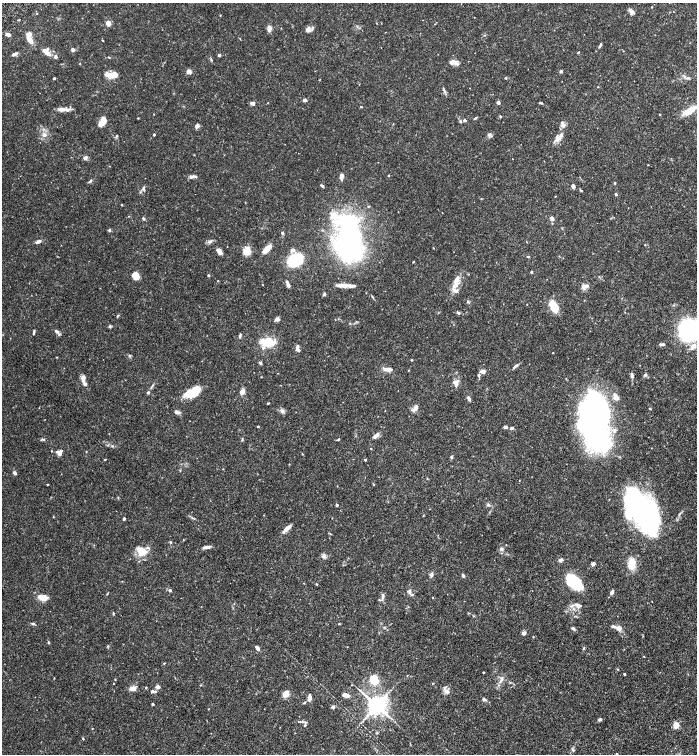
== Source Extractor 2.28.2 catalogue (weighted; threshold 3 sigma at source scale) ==
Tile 6 of 4 x 4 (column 2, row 2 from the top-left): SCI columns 1556-2944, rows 3013-4515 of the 6030 x 6025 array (HDU 1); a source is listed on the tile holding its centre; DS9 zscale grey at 2 x 2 block average (1 PNG px = mean of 2 x 2 image px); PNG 699 x 756 px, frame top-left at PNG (2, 3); no overlay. Shown black and unused: <1% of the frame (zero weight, under 6 of 12 exposures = <1% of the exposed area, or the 3 px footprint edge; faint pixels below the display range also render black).
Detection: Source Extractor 2.28.2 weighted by HDU 2 'WHT'; one run over the whole footprint, this tile lists its part. Background 0.0776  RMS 0.003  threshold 0.0123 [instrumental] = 3 sigma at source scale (4.09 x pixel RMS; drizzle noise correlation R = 1.36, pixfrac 0.8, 0.05/0.05 arcsec/px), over >= 5 px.
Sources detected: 262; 7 inside a brighter object's white glare — not listed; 1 coinciding with a brighter row at this scale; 31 inside a brighter listed object's ellipse — not listed separately; the other 223 listed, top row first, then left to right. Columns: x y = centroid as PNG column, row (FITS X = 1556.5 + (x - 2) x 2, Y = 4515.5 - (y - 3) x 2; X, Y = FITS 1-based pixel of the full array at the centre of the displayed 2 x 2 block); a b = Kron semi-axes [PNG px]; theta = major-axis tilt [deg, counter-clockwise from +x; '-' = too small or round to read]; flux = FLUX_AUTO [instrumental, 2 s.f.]
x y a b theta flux
652 7 3 2 - 0.31
631 11 8 4 -63 2.5
108 23 6 5 - 3.3
269 28 7 4 85 3
308 29 8 5 80 2.5
8 34 5 3 - 2.5
29 39 9 4 -56 5.8
102 40 2 2 - 0.46
600 45 6 2 61 1.1
73 49 4 3 - 1.7
578 52 3 2 - 0.55
47 53 8 5 -25 3.7
14 54 6 3 25 2.3
219 55 3 3 - 1.2
56 56 4 3 - 1.6
109 57 3 2 - 0.43
211 60 4 3 - 0.69
80 63 3 2 - 0.27
456 63 9 5 -37 2.8
189 71 2 2 - 12
561 71 5 3 - 0.77
111 75 12 5 2 8.5
54 78 2 2 - 0.87
505 78 3 3 - 0.48
687 78 6 3 18 0.93
444 90 10 3 -62 1.5
304 100 4 3 - 1.5
498 102 3 3 - 1.6
252 103 8 3 5 1.2
541 103 5 2 - 0.73
361 107 3 2 - 0.45
63 109 14 5 -3 3.5
690 111 19 7 32 8.6
659 114 3 2 - 0.31
500 116 3 3 - 0.59
138 118 2 2 - 0.33
475 118 4 2 - 0.84
465 120 2 2 - 2.1
460 121 4 3 - 0.7
101 123 6 5 - 5.9
393 124 3 2 - 0.27
197 126 4 4 - 2.6
154 134 3 2 - 0.58
44 135 6 5 - 2.3
117 135 4 3 - 0.65
489 135 6 2 -63 0.87
560 137 16 5 58 4.2
85 158 6 4 21 1.6
512 159 2 2 - 0.17
648 165 2 2 - 0.32
389 175 2 2 - 0.94
193 176 10 3 5 2.2
342 176 6 4 78 2.4
90 181 5 3 - 0.93
615 183 3 2 - 0.47
322 186 4 2 - 1.1
573 186 4 3 - 2.6
143 189 6 4 -37 1.1
616 194 4 2 - 0.82
555 196 2 2 - 0.29
122 205 2 2 - 0.38
368 206 3 2 - 0.39
628 208 2 2 - 0.17
128 216 2 2 - 0.22
143 219 5 3 - 0.84
552 219 4 3 - 3.1
109 230 4 3 - 1
323 230 3 2 - 0.38
282 233 4 3 - 0.91
348 237 52 24 -87 140
38 241 6 3 22 2.2
210 242 6 4 31 1.7
645 245 3 2 - 0.3
433 248 2 2 - 0.27
267 249 11 4 45 7.4
293 250 4 3 - 2.7
219 251 6 4 -60 4.3
247 251 9 8 - 6.9
528 256 4 2 - 0.59
295 260 10 8 32 47
413 262 2 2 - 0.34
531 272 3 2 - 0.63
135 274 7 5 37 4.2
468 274 3 2 - 0.3
208 275 3 2 - 0.82
218 281 2 2 - 0.32
288 285 6 5 - 1.6
339 285 13 5 4 2.8
454 285 15 6 50 4.9
584 287 7 6 - 2.4
324 294 4 3 - 1.1
468 302 4 3 - 0.68
527 304 2 2 - 0.22
554 306 13 7 -64 11
458 313 5 3 - 0.96
277 319 4 4 - 2.8
110 326 4 3 - 0.96
689 330 15 14 - 140
57 331 7 4 -33 1.8
34 332 5 2 - 0.99
240 335 6 2 75 0.91
268 341 14 11 21 12
662 344 6 3 9 1.3
693 346 9 5 46 4.1
297 347 7 4 82 1.7
553 353 2 2 - 0.27
129 356 3 3 - 0.67
412 360 3 2 - 0.52
260 363 4 3 - 1
640 365 2 2 - 0.2
515 366 9 3 40 1.6
387 369 11 4 -2 3.4
482 371 4 3 - 3.5
479 375 5 3 - 0.95
632 375 5 3 - 1.6
645 375 5 4 - 0.94
83 378 8 5 87 3.3
456 382 7 6 - 3.1
152 386 6 2 55 0.88
194 392 12 8 74 10
242 392 7 5 43 2.8
148 393 3 3 - 1.1
469 399 3 3 - 1.3
268 403 3 2 - 0.61
416 407 6 5 - 2.7
650 408 3 2 - 0.57
282 411 6 5 - 1.8
177 412 7 4 -19 1.5
596 420 40 27 -81 210
258 426 3 2 - 0.41
505 427 4 3 - 1.5
511 428 4 3 - 1.5
376 435 7 3 38 3.9
44 439 3 3 - 0.74
242 439 5 2 - 0.55
338 439 4 2 - 0.57
112 446 3 2 - 0.53
371 449 2 2 - 0.31
86 452 3 2 - 0.27
59 453 7 4 -48 2.8
302 454 3 2 - 0.34
451 457 4 3 - 0.97
105 459 3 2 - 0.39
365 460 2 2 - 0.76
180 470 3 3 - 0.45
15 473 4 3 - 1.4
427 478 3 2 - 0.4
48 484 3 2 - 0.32
374 485 3 2 - 0.33
118 498 4 2 - 0.38
337 505 3 2 - 1.1
488 505 5 4 - 1.1
642 511 45 20 -55 200
264 515 2 2 - 0.25
124 519 3 2 - 1
287 529 13 3 42 4
183 540 2 2 - 0.3
170 542 3 3 - 0.6
207 547 10 3 11 2.4
501 549 5 4 - 1.4
142 551 14 10 -39 8.4
324 556 6 5 - 1.8
561 560 6 5 - 1.4
593 564 3 3 - 2.3
632 564 9 5 87 17
431 574 7 4 75 1.6
463 575 3 3 - 1.4
572 581 16 8 -36 37
316 584 3 2 - 0.48
170 590 4 3 - 1
409 591 6 6 - 1.7
612 592 5 3 - 2
107 594 4 2 - 0.45
383 596 9 3 90 1.6
41 597 12 8 -8 5.2
432 598 3 2 - 0.25
379 600 3 2 - 0.48
201 606 2 2 - 0.2
579 606 9 5 0 2.7
113 613 4 2 - 0.56
468 613 3 2 - 0.37
33 624 4 3 - 1
339 624 3 2 - 0.4
614 626 7 3 -11 1.6
573 628 5 3 - 1.2
619 628 3 3 - 5.8
524 633 5 4 - 1.9
48 642 4 3 - 0.54
108 646 3 3 - 0.47
257 648 5 3 - 2.6
584 648 4 3 - 0.66
644 656 2 2 - 0.29
164 663 3 2 - 0.44
618 669 3 2 - 0.36
483 672 2 2 - 0.44
624 674 2 2 - 0.76
54 678 2 2 - 0.34
502 678 5 4 - 1.6
374 680 12 9 -63 12
510 682 3 2 - 0.38
113 683 3 2 - 0.23
433 683 3 2 - 0.4
146 687 3 2 - 0.49
157 687 6 4 2 1.6
133 688 6 4 4 4.8
152 691 4 3 - 1
447 691 8 5 -16 2.8
286 694 4 3 - 12
346 695 8 4 -15 3.4
309 698 8 3 80 3.3
484 699 5 3 - 1.2
304 702 3 3 - 0.78
153 704 3 2 - 0.95
377 705 5 5 - 610
333 707 4 3 - 1.5
601 719 5 2 - 0.59
304 722 9 2 -7 1.2
305 725 3 3 - 0.62
676 725 3 3 - 24
92 728 3 2 - 0.25
83 738 3 2 - 0.4
573 750 4 4 - 0.89
616 754 3 2 - 0.62
Isophote crosses this tile's border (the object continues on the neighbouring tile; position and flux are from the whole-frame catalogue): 3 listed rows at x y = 690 111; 689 330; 616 754
Diffuse or blended objects may show on this block-average render without a row.